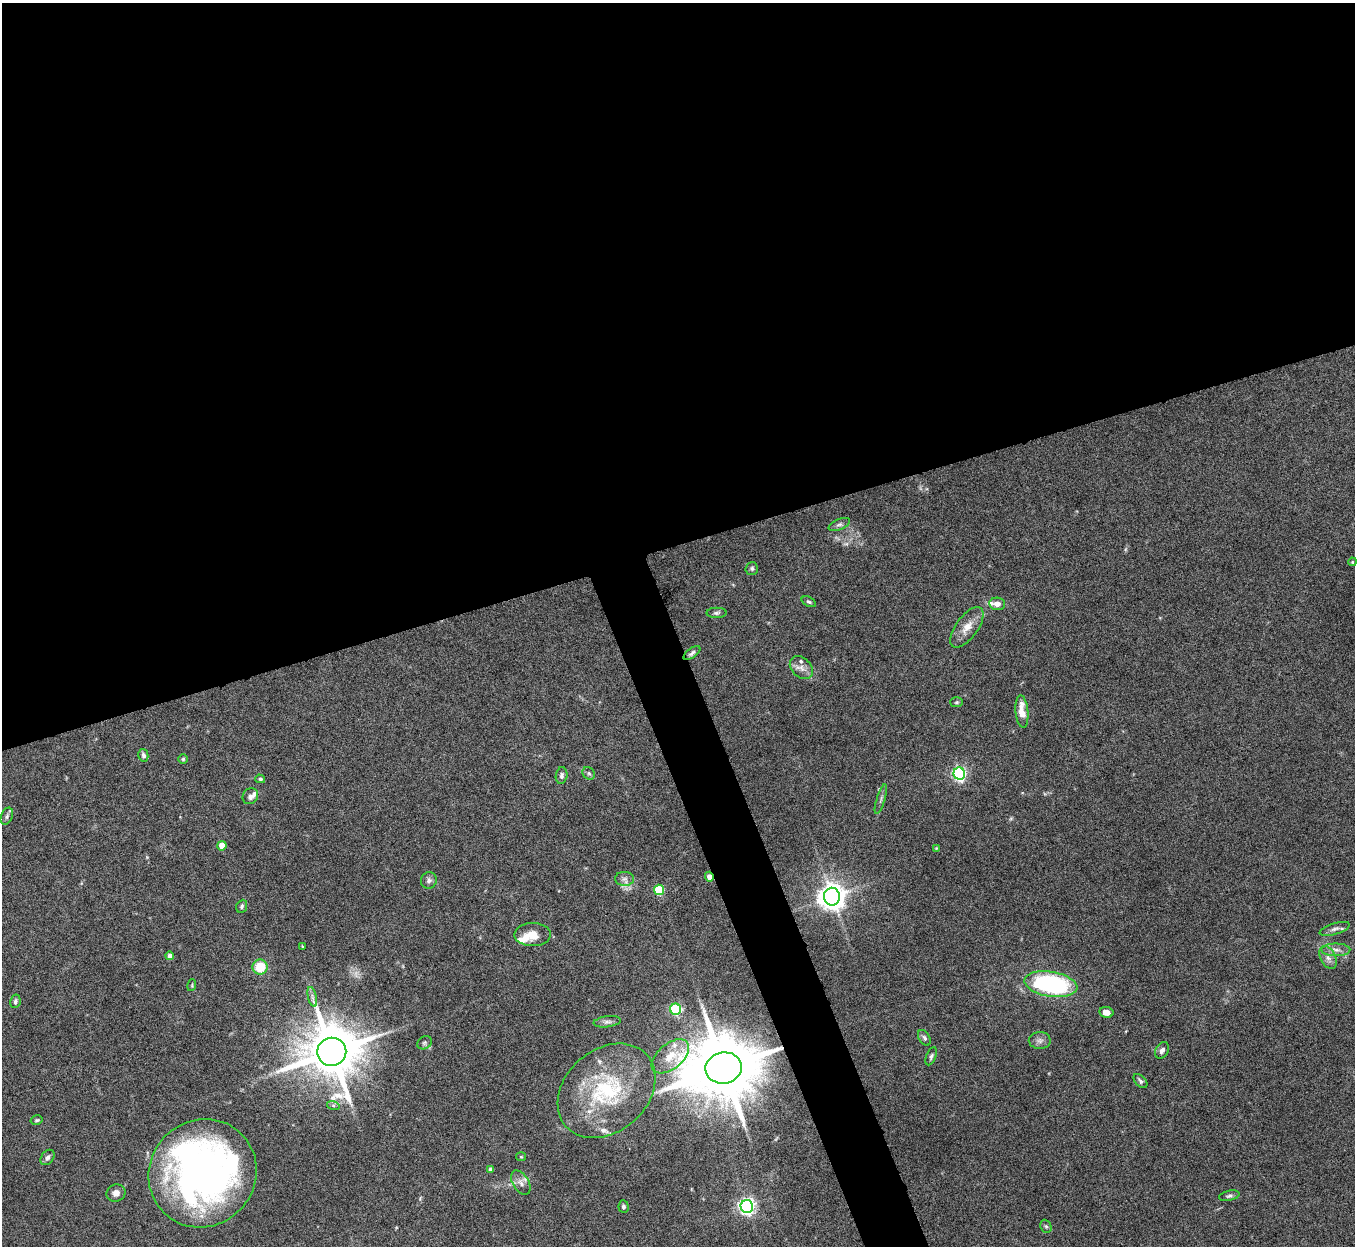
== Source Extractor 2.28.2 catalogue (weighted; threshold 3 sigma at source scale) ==
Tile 2 of 4 x 4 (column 2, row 1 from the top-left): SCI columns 1356-2708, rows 3885-5128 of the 5422 x 5403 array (HDU 1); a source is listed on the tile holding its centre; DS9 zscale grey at full resolution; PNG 1357 x 1248 px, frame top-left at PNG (2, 3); each listed source drawn as its Kron ellipse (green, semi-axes under 4 px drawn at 4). Shown black and unused: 46% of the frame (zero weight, under 8 of 15 exposures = <1% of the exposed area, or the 3 px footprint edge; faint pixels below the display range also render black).
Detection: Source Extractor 2.28.2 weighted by HDU 2 'WHT'; one run over the whole footprint, this tile lists its part. Background 0.161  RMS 0.0048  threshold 0.0196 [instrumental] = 3 sigma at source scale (4.09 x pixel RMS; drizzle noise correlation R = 1.36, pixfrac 0.8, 0.05/0.05 arcsec/px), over >= 5 px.
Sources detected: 73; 1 too faint to see at this stretch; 2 inside a brighter object's white glare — neither listed nor drawn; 6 inside a brighter listed object's ellipse — not listed separately; the other 64 listed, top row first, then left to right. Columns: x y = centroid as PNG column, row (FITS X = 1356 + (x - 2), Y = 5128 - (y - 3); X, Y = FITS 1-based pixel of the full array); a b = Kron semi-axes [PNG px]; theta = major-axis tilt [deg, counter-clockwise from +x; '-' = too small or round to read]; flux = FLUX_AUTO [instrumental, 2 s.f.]
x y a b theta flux
839 524 11 5 23 1.4
1352 562 4 3 - 0.36
752 568 6 6 - 1.1
809 602 8 4 -28 0.88
997 604 8 6 -6 2.4
716 613 10 5 1 1.1
967 627 24 11 54 5.8
692 653 10 5 36 1.2
801 668 13 9 -45 2.9
957 702 6 5 - 0.67
1022 711 16 6 -84 6.3
143 755 6 5 - 1.2
183 759 4 4 - 0.59
589 773 7 5 -46 0.96
959 774 6 6 - 100
562 775 8 6 83 1.3
260 779 5 4 - 0.69
250 796 8 7 - 1.7
881 799 15 3 73 1.1
7 816 9 5 67 1.2
222 846 5 4 - 8.4
936 848 4 4 - 0.33
709 877 5 4 - 2.8
624 879 9 7 -1 1.9
429 880 8 8 - 1.5
659 890 5 5 - 25
832 897 9 8 - 540
242 906 7 5 66 0.94
1335 929 15 5 17 1.9
533 935 18 11 1 6.1
302 946 4 3 - 0.38
1336 950 14 6 0 2.8
170 956 4 4 - 2.8
1328 957 12 7 -63 2.6
260 967 7 7 - 12
1051 984 27 12 -9 65
192 985 6 3 73 0.45
312 997 10 4 -77 1.4
15 1001 7 5 78 1.1
676 1009 5 5 - 41
1106 1012 7 5 -12 3.3
607 1022 13 5 8 1.6
924 1038 8 5 -58 1
1040 1040 11 8 -1 2
424 1043 8 6 33 0.92
1162 1050 9 6 59 1.7
332 1052 14 14 - 2800
670 1056 22 12 39 7.8
931 1056 9 5 68 1.1
724 1068 18 16 9 4800
1140 1081 8 5 -46 1.1
606 1091 54 41 41 46
333 1105 6 4 -19 0.7
37 1120 6 4 15 0.67
47 1157 8 6 53 1.5
521 1157 5 4 - 0.52
491 1169 4 4 - 2
203 1173 55 52 46 230
521 1183 13 8 -58 2.5
116 1193 9 8 - 2.3
1229 1196 10 5 13 1.1
747 1206 6 6 - 160
623 1207 6 5 - 1.1
1046 1226 7 5 -67 0.89
Overlapping masked pixels (flux is a lower limit): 2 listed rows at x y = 709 877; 724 1068